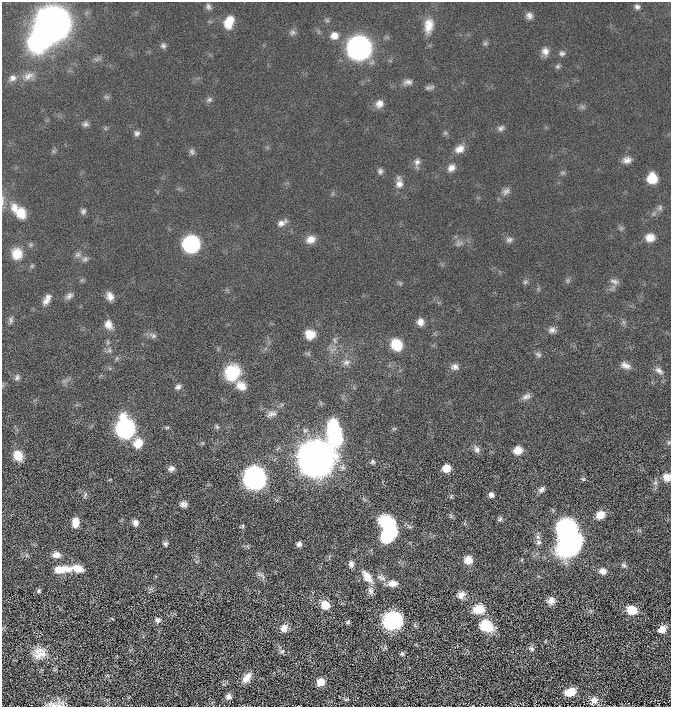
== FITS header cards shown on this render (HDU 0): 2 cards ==
NAXIS1  =                  669 / Axis length
NAXIS2  =                  705 / Axis length

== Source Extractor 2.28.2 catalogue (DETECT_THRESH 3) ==
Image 669 x 705 px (HDU 0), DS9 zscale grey, 1 PNG px = 1 image px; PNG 673 x 709 px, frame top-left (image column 1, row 705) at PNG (2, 2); no overlay
Background 730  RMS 7.3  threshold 22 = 3 sigma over >= 5 px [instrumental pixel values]
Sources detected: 163; all 163 listed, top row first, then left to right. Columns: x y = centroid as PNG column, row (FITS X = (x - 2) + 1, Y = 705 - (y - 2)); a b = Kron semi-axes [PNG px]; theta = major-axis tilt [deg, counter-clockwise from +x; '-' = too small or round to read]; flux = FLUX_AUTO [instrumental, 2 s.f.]
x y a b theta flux
208 6 9 6 -78 1.5e+03
637 7 7 7 - 1.5e+03
529 16 9 9 - 2.4e+03
229 22 13 9 69 8.6e+03
52 24 18 11 50 2.3e+06
429 26 21 12 82 7.5e+03
292 33 8 7 - 1.5e+03
334 36 10 9 - 4.1e+03
485 44 7 4 -1 8.3e+02
163 46 8 7 - 1.4e+03
359 48 11 10 - 4.5e+05
545 51 10 9 - 3.2e+03
562 53 9 7 11 1.5e+03
558 66 7 6 - 1.0e+03
28 76 16 9 27 3.9e+03
12 78 10 8 15 2.3e+03
408 82 12 8 3 2.4e+03
429 87 14 5 12 1.5e+03
106 97 7 4 17 9.3e+02
209 100 8 7 - 1.4e+03
379 104 11 9 51 3.5e+03
85 124 9 7 7 1.5e+03
501 128 9 7 31 1.6e+03
137 133 8 7 - 1.6e+03
445 133 7 5 -45 8.9e+02
459 149 13 10 31 4.2e+03
192 152 9 7 -67 1.4e+03
627 160 11 8 13 2.9e+03
417 162 10 8 71 2.3e+03
451 168 11 8 37 3.0e+03
380 171 8 6 -78 1.5e+03
563 173 7 5 30 9.2e+02
652 178 10 9 - 1.1e+04
399 184 12 10 80 3.5e+03
506 191 12 8 36 2.3e+03
2 200 18 4 90 1.9e+03
14 208 15 10 -80 5.3e+03
660 208 9 7 69 1.6e+03
83 211 8 7 - 1.4e+03
21 213 16 12 -61 7.8e+03
282 223 13 7 27 2.7e+03
650 237 11 9 1 5.0e+03
311 239 11 9 25 4.5e+03
509 240 10 7 4 1.7e+03
459 243 11 8 32 2.2e+03
191 244 10 10 - 1.1e+05
17 254 14 13 - 8.2e+03
78 255 8 8 - 1.8e+03
85 259 9 7 17 1.7e+03
568 280 8 4 72 9.4e+02
614 281 13 6 -17 2.0e+03
525 282 7 6 - 1.0e+03
400 283 7 4 -36 7.6e+02
69 296 11 7 32 2.0e+03
110 296 10 8 -68 3.4e+03
48 297 10 9 - 2.4e+03
46 301 11 8 56 2.8e+03
10 320 10 6 74 1.5e+03
420 322 9 8 - 3.3e+03
623 322 7 4 -71 9.8e+02
108 325 12 9 -62 4.1e+03
552 330 10 8 3 2.3e+03
310 334 11 10 - 7.1e+03
153 335 11 7 -26 1.9e+03
335 340 10 5 -60 1.5e+03
396 345 14 12 -55 1.0e+04
109 350 7 7 - 1.4e+03
538 354 10 6 -34 1.3e+03
117 358 6 4 72 7.5e+02
346 362 12 8 23 2.7e+03
625 365 12 7 -26 3.0e+03
455 367 11 8 -8 2.5e+03
659 371 12 7 -39 2.5e+03
232 373 18 16 60 1.9e+04
17 377 9 6 53 1.4e+03
241 386 14 10 -32 5.2e+03
178 387 8 6 23 1.7e+03
526 397 13 7 26 2.4e+03
271 414 15 9 18 3.3e+03
167 427 8 4 -7 7.4e+02
217 427 6 5 - 8.9e+02
125 428 12 10 -84 1.6e+05
394 429 6 4 28 7.4e+02
669 442 7 4 83 7.4e+02
138 443 13 12 - 7.6e+03
202 443 6 4 90 5.5e+02
476 449 12 8 -55 2.3e+03
518 450 8 7 - 7.2e+03
18 456 11 9 -61 7.6e+03
316 460 16 12 46 3.9e+06
372 462 6 5 - 1.1e+03
446 468 7 6 - 8.3e+03
171 469 8 6 30 2.1e+03
667 477 11 10 - 4.0e+03
254 478 10 10 - 4.5e+05
583 479 8 5 -11 8.9e+02
110 480 5 3 - 4.5e+02
655 483 8 7 - 1.8e+03
541 489 9 6 40 2.0e+03
85 495 10 4 77 1.1e+03
491 495 6 6 - 2.2e+03
451 496 6 5 - 7.8e+02
184 504 7 6 - 2.4e+03
600 515 10 8 31 5.5e+03
451 516 9 5 -71 8.7e+02
500 519 7 6 - 1.2e+03
75 522 9 7 86 5.4e+03
387 522 15 12 -21 2.4e+04
135 523 8 7 - 2.4e+03
242 526 5 4 - 7.6e+02
409 526 10 6 -42 1.2e+03
566 529 10 9 - 3.3e+05
639 530 7 4 -19 7.5e+02
389 534 18 12 46 2.9e+04
538 536 13 7 -90 2.1e+03
538 542 8 8 - 1.9e+03
165 544 7 6 - 1.3e+03
299 544 5 5 - 1.9e+03
248 546 6 4 72 6.0e+02
569 547 22 16 36 9.3e+04
27 555 7 5 -61 1.0e+03
56 555 11 8 -5 3.7e+03
468 560 10 9 - 5.0e+03
197 561 5 3 - 5.8e+02
351 564 8 6 -84 2.2e+03
624 565 8 6 -47 1.3e+03
77 568 14 8 -18 6.6e+03
62 569 24 10 4 9.8e+03
603 571 9 8 - 3.3e+03
261 575 16 6 -38 1.9e+03
367 577 20 9 -53 7.3e+03
381 577 14 9 -30 3.2e+03
392 583 14 7 2 4.5e+03
151 589 8 6 -11 1.2e+03
39 591 6 5 - 1.1e+03
370 591 11 7 -79 2.3e+03
461 595 10 8 23 3.9e+03
551 601 8 8 - 3.4e+03
325 605 10 8 -41 7.5e+03
479 609 13 10 11 1.1e+04
632 610 12 9 -22 8.7e+03
590 611 7 6 - 9.9e+02
112 619 4 2 - 4.2e+02
158 620 8 7 - 1.9e+03
393 620 16 14 10 5.0e+04
348 622 6 5 - 8.9e+02
486 626 13 9 -30 1.9e+04
284 628 9 8 - 4.1e+03
662 629 8 6 43 5.8e+03
545 641 5 4 - 4.9e+02
385 648 10 6 59 1.1e+03
531 648 9 7 -73 1.6e+03
282 651 9 8 - 1.7e+03
39 653 18 16 0 7.8e+03
402 654 5 5 - 1.0e+03
107 676 5 3 - 5.7e+02
247 678 13 8 54 5.4e+03
321 682 7 7 - 7.4e+03
570 692 13 8 19 7.8e+03
228 696 6 6 - 2.6e+03
346 699 9 5 0 1.2e+03
594 701 12 11 - 4.1e+03
53 705 21 9 -3 4.7e+03
At the frame edge (FLAGS 8, measured only in part): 4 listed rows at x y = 2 200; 669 442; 667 477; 53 705